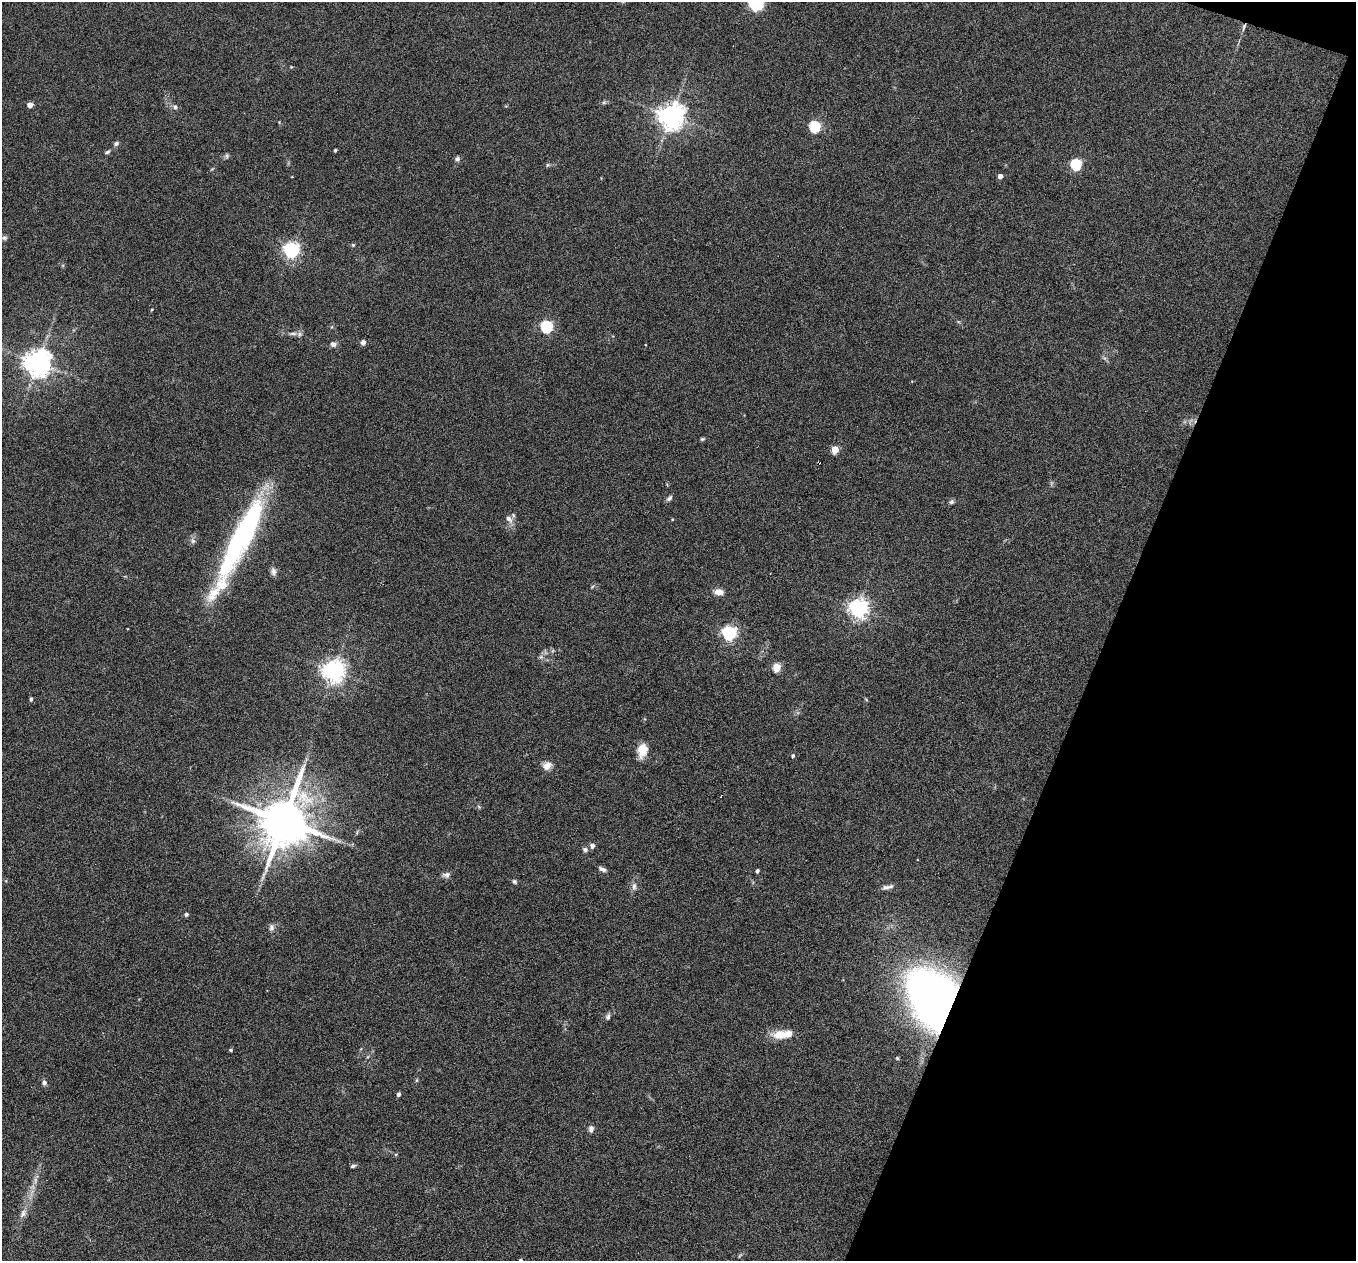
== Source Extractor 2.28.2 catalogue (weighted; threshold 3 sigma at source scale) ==
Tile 8 of 4 x 4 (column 4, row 2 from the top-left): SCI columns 4063-5416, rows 2781-4039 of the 5417 x 5429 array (HDU 1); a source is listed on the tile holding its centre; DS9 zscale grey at full resolution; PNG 1358 x 1263 px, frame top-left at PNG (2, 2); no overlay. Shown black and unused: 19% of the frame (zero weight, under 4 of 8 exposures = <1% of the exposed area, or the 3 px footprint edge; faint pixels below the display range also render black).
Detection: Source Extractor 2.28.2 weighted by HDU 2 'WHT'; one run over the whole footprint, this tile lists its part. Background 0.0761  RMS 0.0044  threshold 0.018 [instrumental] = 3 sigma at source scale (4.09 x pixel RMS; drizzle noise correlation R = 1.36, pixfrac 0.8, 0.05/0.05 arcsec/px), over >= 5 px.
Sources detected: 71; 1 inside a brighter object's white glare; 1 cosmic-ray / hot-pixel residue — not listed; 2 inside a brighter listed object's ellipse — not listed separately; the other 67 listed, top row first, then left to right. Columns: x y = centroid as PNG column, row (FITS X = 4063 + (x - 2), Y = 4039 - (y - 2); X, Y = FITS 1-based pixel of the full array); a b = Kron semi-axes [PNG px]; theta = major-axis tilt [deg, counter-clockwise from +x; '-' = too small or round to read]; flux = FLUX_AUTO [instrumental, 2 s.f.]
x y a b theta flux
757 4 17 13 63 11
1244 27 11 4 71 1.1
604 102 6 5 - 0.69
30 105 4 4 - 3.1
175 107 7 6 - 1.1
671 116 8 8 - 440
815 127 6 5 - 34
116 143 7 6 - 1
335 150 3 3 - 0.55
107 152 7 4 34 0.79
227 156 7 6 - 0.8
457 159 7 6 - 1.1
1076 164 6 5 - 38
548 165 6 5 - 0.65
1000 176 4 4 - 2.3
4 238 8 6 -1 1.1
353 245 5 4 - 0.5
291 250 6 6 - 120
546 327 6 5 - 51
293 334 12 4 0 1.5
363 342 6 5 - 1.5
333 344 9 7 -29 1.4
38 363 8 8 - 490
702 439 6 4 15 0.57
835 450 5 4 - 9.8
819 462 5 3 - 2.3
669 498 10 5 43 1
951 502 7 6 - 0.87
509 519 12 7 -53 2.3
241 537 103 20 63 81
193 541 7 6 - 1.2
273 571 11 7 -85 1.6
719 592 11 7 -5 2.8
858 608 7 6 - 220
729 633 6 6 - 96
541 657 5 5 - 0.86
776 667 5 5 - 15
333 671 7 7 - 300
31 699 4 3 - 0.89
642 750 15 11 78 6
793 756 4 4 - 0.69
547 766 10 8 36 3.4
284 821 14 13 - 2300
592 846 5 5 - 1.8
585 850 7 6 - 0.99
602 869 9 5 -24 1.4
757 871 4 3 - 0.94
446 875 10 7 1 1.5
514 881 7 5 -45 0.74
634 886 12 6 81 1.7
887 887 17 5 13 1.7
186 914 5 4 - 0.9
271 927 9 7 86 1.5
934 999 51 38 -64 270
608 1017 8 5 73 1
779 1035 17 11 1 6.3
231 1050 4 3 - 0.63
897 1058 5 5 - 0.52
417 1080 6 4 88 0.5
44 1083 7 6 - 1.1
399 1094 4 3 - 1.3
591 1129 9 6 88 1.3
353 1166 7 4 15 0.73
35 1180 10 4 77 1.5
23 1213 14 7 69 2.3
739 1256 6 3 70 0.49
520 1260 5 4 - 0.85
Overlapping masked pixels (flux is a lower limit): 3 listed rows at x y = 1244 27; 819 462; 934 999
Isophote crosses this tile's border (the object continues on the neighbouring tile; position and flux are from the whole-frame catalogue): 2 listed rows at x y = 757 4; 520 1260